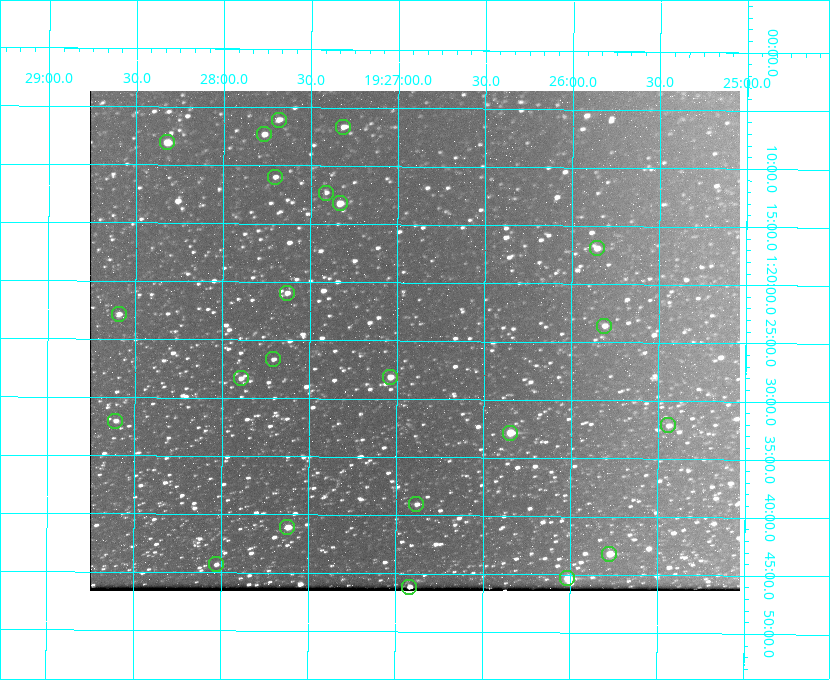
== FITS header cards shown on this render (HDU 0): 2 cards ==
NAXIS1  =                  650 / Width of table row in bytes
NAXIS2  =                  500 / Number of rows in table

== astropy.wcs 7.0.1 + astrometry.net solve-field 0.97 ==
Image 650 x 500 px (HDU 0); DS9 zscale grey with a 90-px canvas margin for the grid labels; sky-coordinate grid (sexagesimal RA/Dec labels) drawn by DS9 from the SOLVED WCS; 23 Tycho-2 reference stars matched to detected sources circled (green)
Header WCS: none
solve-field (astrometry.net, Tycho-2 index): SOLVED blind (the file carries no WCS)
Solved WCS: RA---TAN-SIP/DEC--TAN-SIP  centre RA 19:26:54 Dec +01:25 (291.72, +1.42 deg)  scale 5.16 arcsec/px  FOV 55.8' x 43.0'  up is +180 deg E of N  parity flipped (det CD > 0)
(file carries no celestial WCS; the grid is the blind solution)
Tycho-2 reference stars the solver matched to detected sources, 23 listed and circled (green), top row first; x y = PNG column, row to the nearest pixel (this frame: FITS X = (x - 90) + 1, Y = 500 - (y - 91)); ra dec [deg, ICRS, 3 dp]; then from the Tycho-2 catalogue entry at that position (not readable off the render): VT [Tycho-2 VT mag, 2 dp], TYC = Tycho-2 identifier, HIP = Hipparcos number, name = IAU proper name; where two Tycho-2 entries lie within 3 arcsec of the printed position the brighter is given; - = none
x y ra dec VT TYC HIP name
279 120 291.921 +1.101 10.89 465-1942-1 - -
343 127 291.829 +1.111 10.78 465-2030-1 - -
264 134 291.942 +1.122 10.76 465-1161-1 - -
167 142 292.081 +1.135 10.24 465-979-1 - -
275 177 291.926 +1.184 11.49 465-1994-1 - -
326 193 291.853 +1.206 11.17 465-1444-1 - -
340 203 291.833 +1.221 9.77 465-1968-1 - -
597 248 291.465 +1.282 11.06 465-140-1 - -
287 293 291.908 +1.350 10.94 465-1840-1 - -
119 314 292.148 +1.381 10.77 465-611-1 - -
604 326 291.453 +1.393 11.17 465-261-1 - -
273 359 291.927 +1.444 11.17 465-873-1 - -
390 377 291.759 +1.468 10.00 465-530-1 - -
241 378 291.973 +1.472 10.69 465-577-1 - -
115 421 292.152 +1.534 10.91 465-857-1 - -
668 425 291.360 +1.535 11.71 465-397-1 - -
510 433 291.587 +1.547 9.51 465-596-1 - -
416 504 291.720 +1.651 11.47 465-675-1 - -
287 527 291.905 +1.685 9.70 465-808-1 - -
609 554 291.444 +1.720 9.41 465-672-1 - -
216 564 292.007 +1.739 11.52 465-518-1 - -
567 578 291.503 +1.755 8.74 465-340-1 - -
409 587 291.730 +1.770 10.18 465-55-1 - -